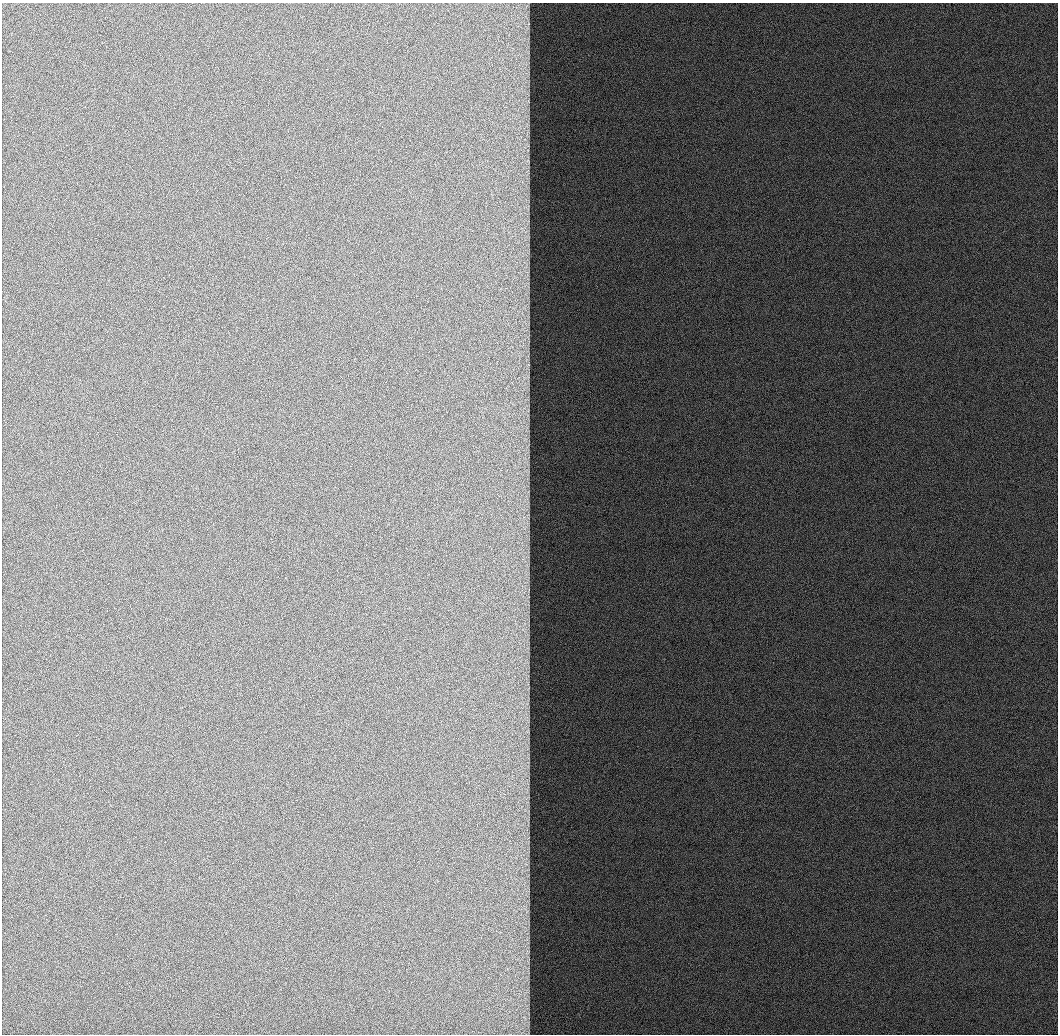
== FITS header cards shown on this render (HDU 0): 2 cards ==
NAXIS1  =                 1056
NAXIS2  =                 1032

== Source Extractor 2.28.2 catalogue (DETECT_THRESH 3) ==
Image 1056 x 1032 px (HDU 0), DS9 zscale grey, 1 PNG px = 1 image px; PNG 1060 x 1036 px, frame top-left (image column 1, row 1032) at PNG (2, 3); no overlay
Background 520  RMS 2.3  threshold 6.88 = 3 sigma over >= 5 px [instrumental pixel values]
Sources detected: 41; all 41 listed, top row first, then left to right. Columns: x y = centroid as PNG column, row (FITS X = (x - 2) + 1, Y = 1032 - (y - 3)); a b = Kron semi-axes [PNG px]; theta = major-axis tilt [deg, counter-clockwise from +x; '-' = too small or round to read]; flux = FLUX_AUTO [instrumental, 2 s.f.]
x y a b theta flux
526 7 16 7 55 1200
526 28 37 13 -68 3900
527 50 24 9 90 2700
524 64 25 14 20 3700
524 91 32 21 -41 6300
527 133 22 7 85 2000
525 160 26 19 -64 5100
525 174 30 23 -67 6200
526 207 16 14 -71 2400
523 228 20 12 48 3200
527 245 15 11 44 1800
526 264 25 12 85 3300
526 284 18 17 - 3200
525 307 18 11 58 2300
526 323 20 11 -55 2200
527 336 19 8 -60 1600
522 345 26 15 3 4000
526 377 32 18 73 5700
527 414 26 11 -49 2600
526 450 31 11 85 3800
526 471 23 11 -65 2600
526 501 31 13 -89 4100
525 521 28 24 -56 6100
525 558 21 18 90 4100
523 590 37 18 -85 7800
525 631 27 12 -67 3700
526 664 24 13 -87 3600
526 718 47 18 83 8300
525 782 23 18 -34 3800
526 798 15 9 13 1400
526 819 30 11 -68 3100
527 842 11 9 -90 1100
526 863 12 10 26 1300
526 891 25 15 83 3600
524 909 26 18 -42 4200
527 939 12 7 40 930
527 952 13 7 -90 1100
527 969 20 7 -63 1400
526 992 19 6 54 1200
527 1005 7 4 18 320
525 1018 12 7 -66 1300